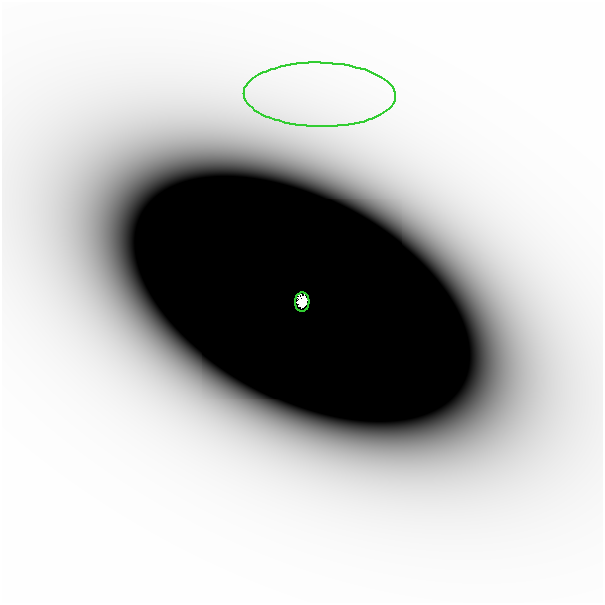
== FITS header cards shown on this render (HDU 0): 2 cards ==
NAXIS1  =                  601
NAXIS2  =                  601

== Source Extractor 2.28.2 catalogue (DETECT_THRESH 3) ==
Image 601 x 601 px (HDU 0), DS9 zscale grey, 1 PNG px = 1 image px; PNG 605 x 605 px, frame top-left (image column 1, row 601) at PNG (2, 2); each listed source drawn as its Kron ellipse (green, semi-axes under 4 px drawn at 4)
Background -4.72e-09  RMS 2.4e-09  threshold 7.05e-09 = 3 sigma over >= 5 px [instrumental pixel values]
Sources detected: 3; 1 with non-positive FLUX_AUTO (blend fragments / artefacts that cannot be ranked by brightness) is neither listed nor drawn; the other 2 listed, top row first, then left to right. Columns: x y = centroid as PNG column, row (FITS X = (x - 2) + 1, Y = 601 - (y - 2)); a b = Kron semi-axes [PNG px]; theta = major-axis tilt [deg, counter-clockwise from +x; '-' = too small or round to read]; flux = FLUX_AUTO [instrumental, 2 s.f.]
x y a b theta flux
320 95 76 32 -1 4.0e-05
302 302 10 7 86 1.3e+00
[1 non-positive-flux detection neither listed nor drawn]